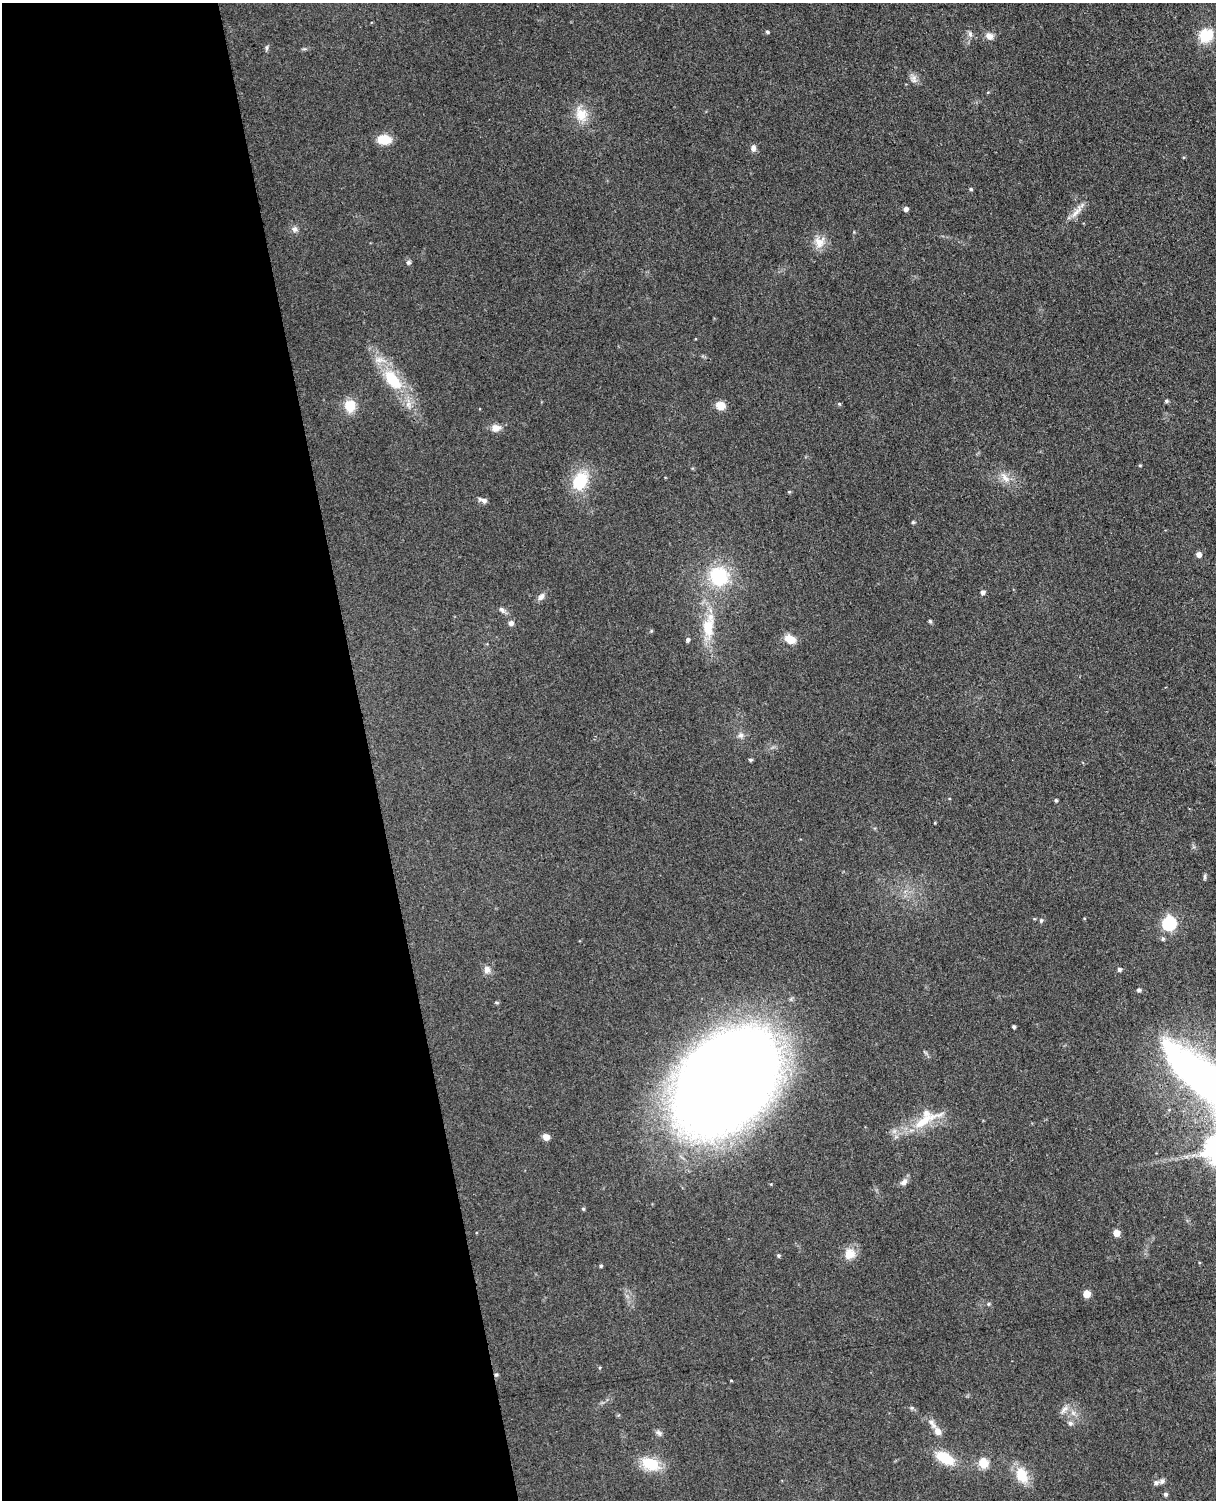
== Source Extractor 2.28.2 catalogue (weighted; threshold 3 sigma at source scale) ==
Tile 5 of 4 x 3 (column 1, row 2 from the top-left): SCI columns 58-1271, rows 1648-3145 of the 4967 x 4906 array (HDU 1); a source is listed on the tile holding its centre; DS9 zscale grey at full resolution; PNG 1218 x 1502 px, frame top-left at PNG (2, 3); no overlay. Shown black and unused: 30% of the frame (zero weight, under 3 of 4 exposures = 5% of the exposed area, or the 3 px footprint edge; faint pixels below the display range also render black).
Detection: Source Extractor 2.28.2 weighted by HDU 2 'WHT'; one run over the whole footprint, this tile lists its part. Background 0.0701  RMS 0.0075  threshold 0.0339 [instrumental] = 3 sigma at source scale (4.5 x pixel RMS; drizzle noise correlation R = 1.50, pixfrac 1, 0.05/0.05 arcsec/px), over >= 5 px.
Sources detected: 76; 2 inside a brighter listed object's ellipse — not listed separately; the other 74 listed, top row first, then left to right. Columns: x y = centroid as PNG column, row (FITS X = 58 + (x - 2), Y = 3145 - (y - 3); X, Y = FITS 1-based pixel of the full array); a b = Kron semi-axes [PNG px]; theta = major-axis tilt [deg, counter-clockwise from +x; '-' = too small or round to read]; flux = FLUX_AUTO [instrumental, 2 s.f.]
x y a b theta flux
767 32 4 4 - 1.2
970 34 9 6 -81 2.5
989 36 10 8 -21 4.9
1206 36 13 11 34 24
267 48 8 4 90 1.3
914 79 11 8 -78 3.8
581 114 19 15 -68 14
384 139 13 9 -2 17
753 148 8 6 86 3.1
971 189 5 4 - 1.1
906 209 5 5 - 2.8
1077 211 24 7 51 7.1
294 229 9 7 -89 2.8
819 242 16 15 - 9.4
408 262 6 6 - 1.7
393 380 29 14 -51 33
1166 401 5 4 - 1.4
839 404 5 4 - 0.98
408 405 11 7 -80 4.3
350 406 13 12 - 15
720 406 9 8 - 10
496 428 12 8 10 5.9
1140 465 4 4 - 0.77
1005 477 18 8 -51 7.1
580 481 18 13 61 33
789 492 5 4 - 0.88
483 500 12 5 -19 2.8
913 522 4 4 - 1.1
1199 554 5 5 - 4.2
719 577 21 20 - 46
983 592 5 4 - 2.8
541 597 11 7 54 3.3
502 610 9 6 -48 2.7
930 621 5 5 - 1.1
511 623 5 5 - 3.2
708 627 30 16 87 24
790 639 11 8 -20 11
688 640 5 4 - 2
741 735 8 7 - 3
750 760 4 4 - 1.3
1056 800 4 3 - 1.2
1204 877 9 3 85 1.3
1041 920 6 5 - 1.2
1169 923 6 6 - 120
1163 939 6 5 - 1.3
487 969 10 9 - 4.1
1119 969 5 5 - 1.8
1139 990 5 4 - 1.7
1014 1027 3 3 - 1.3
726 1083 82 57 42 1900
1213 1084 115 40 -39 470
924 1121 56 12 27 26
546 1137 8 7 - 4.4
904 1182 10 7 46 3.4
583 1209 5 4 - 0.95
1116 1233 5 5 - 12
849 1254 15 14 - 9.5
778 1255 5 5 - 1.2
601 1266 4 4 - 1.1
1087 1294 5 5 - 11
988 1304 6 4 -21 1.3
496 1375 5 4 - 1.1
731 1380 4 3 - 0.6
1064 1409 14 6 50 3.8
932 1423 17 6 -57 4.7
1070 1423 7 6 - 2.2
938 1432 9 8 - 5.1
659 1433 9 6 -42 2.2
945 1458 17 10 -28 26
983 1463 5 5 - 39
650 1464 24 15 -21 22
1022 1475 20 13 -66 17
1156 1483 8 6 16 2.3
1165 1494 5 5 - 1.6
Overlapping masked pixels (flux is a lower limit): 2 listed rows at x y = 1213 1084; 496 1375
Isophote crosses this tile's border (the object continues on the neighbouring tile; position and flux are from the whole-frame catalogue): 1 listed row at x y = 1213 1084